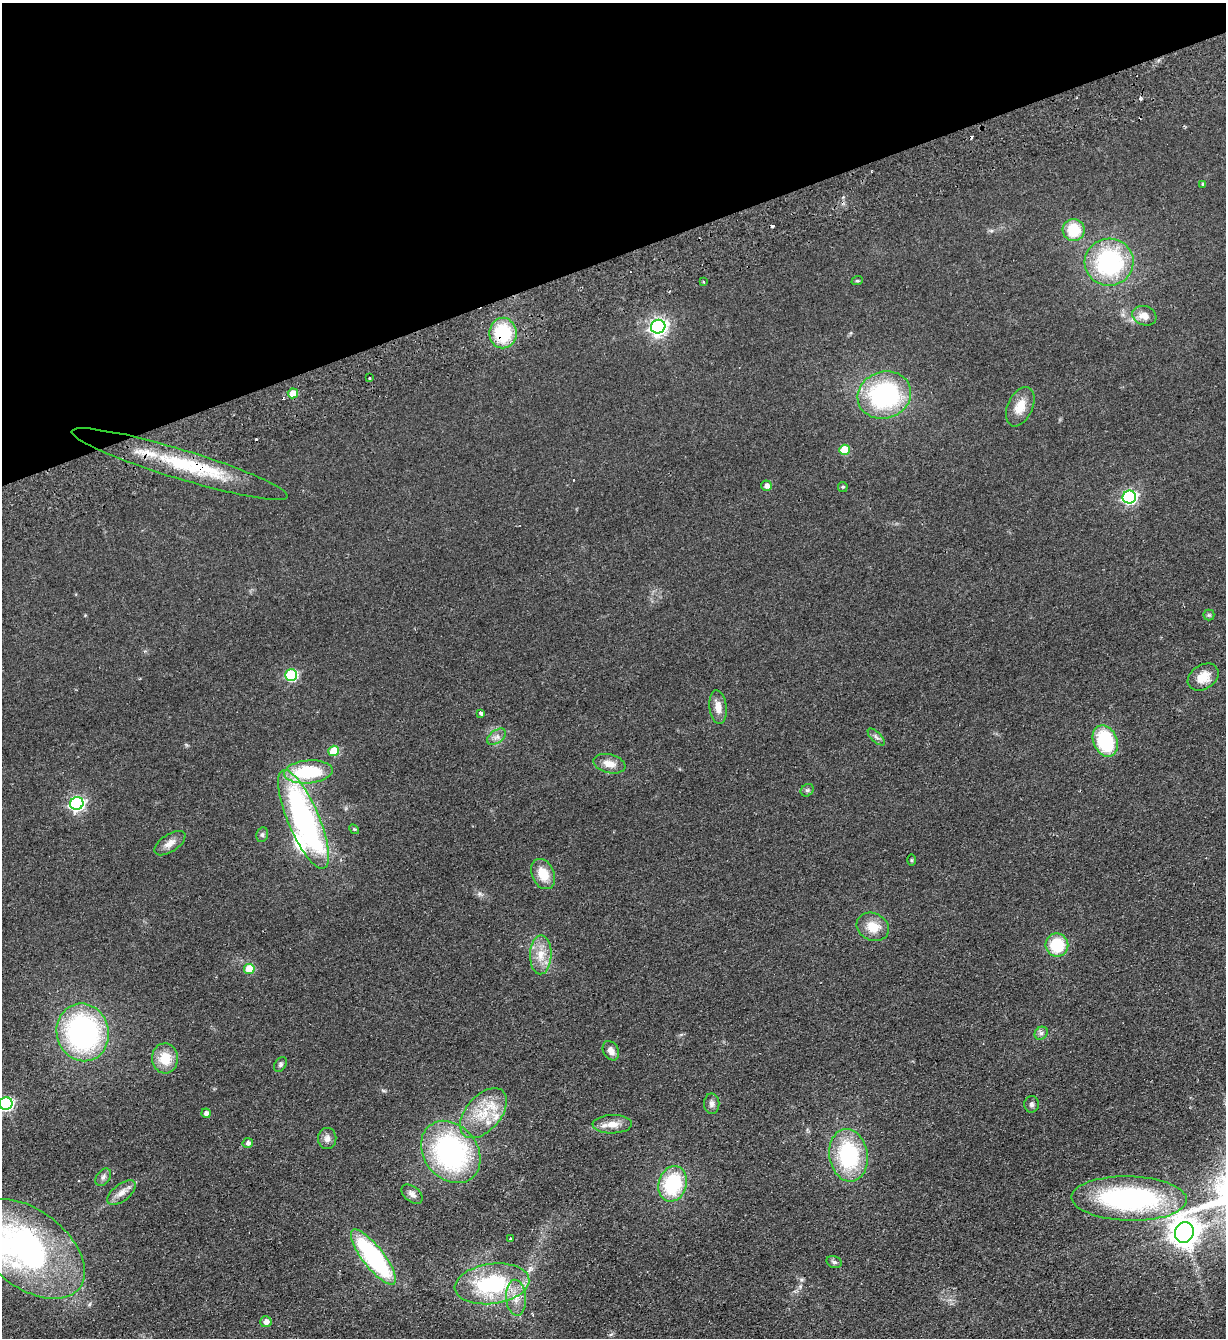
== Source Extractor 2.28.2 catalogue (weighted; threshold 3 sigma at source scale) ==
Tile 3 of 4 x 4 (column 3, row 1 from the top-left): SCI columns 2747-3970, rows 4062-5397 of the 5367 x 5452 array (HDU 1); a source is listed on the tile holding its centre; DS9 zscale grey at full resolution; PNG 1228 x 1340 px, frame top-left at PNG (2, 3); each listed source drawn as its Kron ellipse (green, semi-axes under 4 px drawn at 4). Shown black and unused: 19% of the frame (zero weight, under 2 of 3 exposures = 3% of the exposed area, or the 3 px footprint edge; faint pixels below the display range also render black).
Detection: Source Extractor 2.28.2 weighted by HDU 2 'WHT'; one run over the whole footprint, this tile lists its part. Background 0.0637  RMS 0.0093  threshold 0.0417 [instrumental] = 3 sigma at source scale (4.5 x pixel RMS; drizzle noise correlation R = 1.50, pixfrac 1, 0.05/0.05 arcsec/px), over >= 5 px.
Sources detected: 77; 1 inside a brighter object's white glare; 5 cosmic-ray / hot-pixel residue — neither listed nor drawn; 3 inside a brighter listed object's ellipse — not listed separately; the other 68 listed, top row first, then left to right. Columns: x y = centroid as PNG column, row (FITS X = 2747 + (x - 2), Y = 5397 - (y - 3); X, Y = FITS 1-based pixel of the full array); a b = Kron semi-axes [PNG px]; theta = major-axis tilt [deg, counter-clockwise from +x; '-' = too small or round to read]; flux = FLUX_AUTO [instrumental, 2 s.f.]
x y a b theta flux
1203 184 4 4 - 1.5
1074 230 11 11 - 28
1109 262 24 23 - 110
703 281 3 3 - 1.1
857 281 6 3 18 1
1144 316 12 9 -18 8.5
658 327 7 7 - 340
503 333 15 13 89 48
370 378 3 2 - 1.4
293 393 5 5 - 14
884 395 27 23 19 120
1020 407 21 12 65 14
844 450 5 5 - 26
180 464 113 14 -17 65
767 486 5 5 - 4.1
843 487 5 5 - 1.1
1129 497 7 6 - 190
1209 615 5 5 - 1.3
291 675 6 5 - 83
1203 677 16 12 33 13
718 707 17 8 -83 8.3
481 713 4 3 - 10
497 737 11 6 37 4
876 737 11 5 -45 2.7
1105 741 16 12 -67 56
334 751 5 5 - 26
609 764 16 9 -13 8.9
308 772 24 11 5 55
807 790 7 6 - 1.9
77 803 7 6 - 180
303 819 53 15 -67 230
354 829 5 4 - 0.96
262 835 7 6 - 2
170 843 18 8 33 7.1
911 860 5 3 - 0.96
543 874 16 11 -65 17
873 927 17 13 -25 15
1057 945 11 11 - 36
541 955 19 10 89 14
249 969 5 5 - 21
83 1032 29 26 -76 190
1041 1033 7 6 - 2.6
611 1051 10 7 -61 5.6
165 1058 15 13 -84 19
280 1064 8 5 53 2
6 1103 6 6 - 150
712 1104 10 7 -89 3.6
1032 1104 8 7 - 2.6
206 1113 5 4 - 3.6
483 1113 29 17 49 31
612 1124 19 9 1 10
327 1139 10 9 - 5
248 1143 5 5 - 2.8
451 1152 34 26 -51 160
848 1155 26 19 -81 82
103 1177 9 6 54 2.9
673 1184 18 14 73 62
121 1193 17 8 38 6.8
412 1194 12 7 -40 4.2
1129 1198 58 22 -2 180
1184 1232 10 9 - 1200
511 1239 3 3 - 1.8
29 1249 64 38 -38 280
373 1257 34 10 -52 130
834 1262 8 5 -15 2
492 1284 37 20 8 85
516 1298 18 10 -86 11
266 1322 5 5 - 5
Overlapping masked pixels (flux is a lower limit): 2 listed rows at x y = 503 333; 180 464
Isophote crosses this tile's border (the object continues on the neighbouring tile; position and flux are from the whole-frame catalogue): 2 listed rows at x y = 6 1103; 29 1249